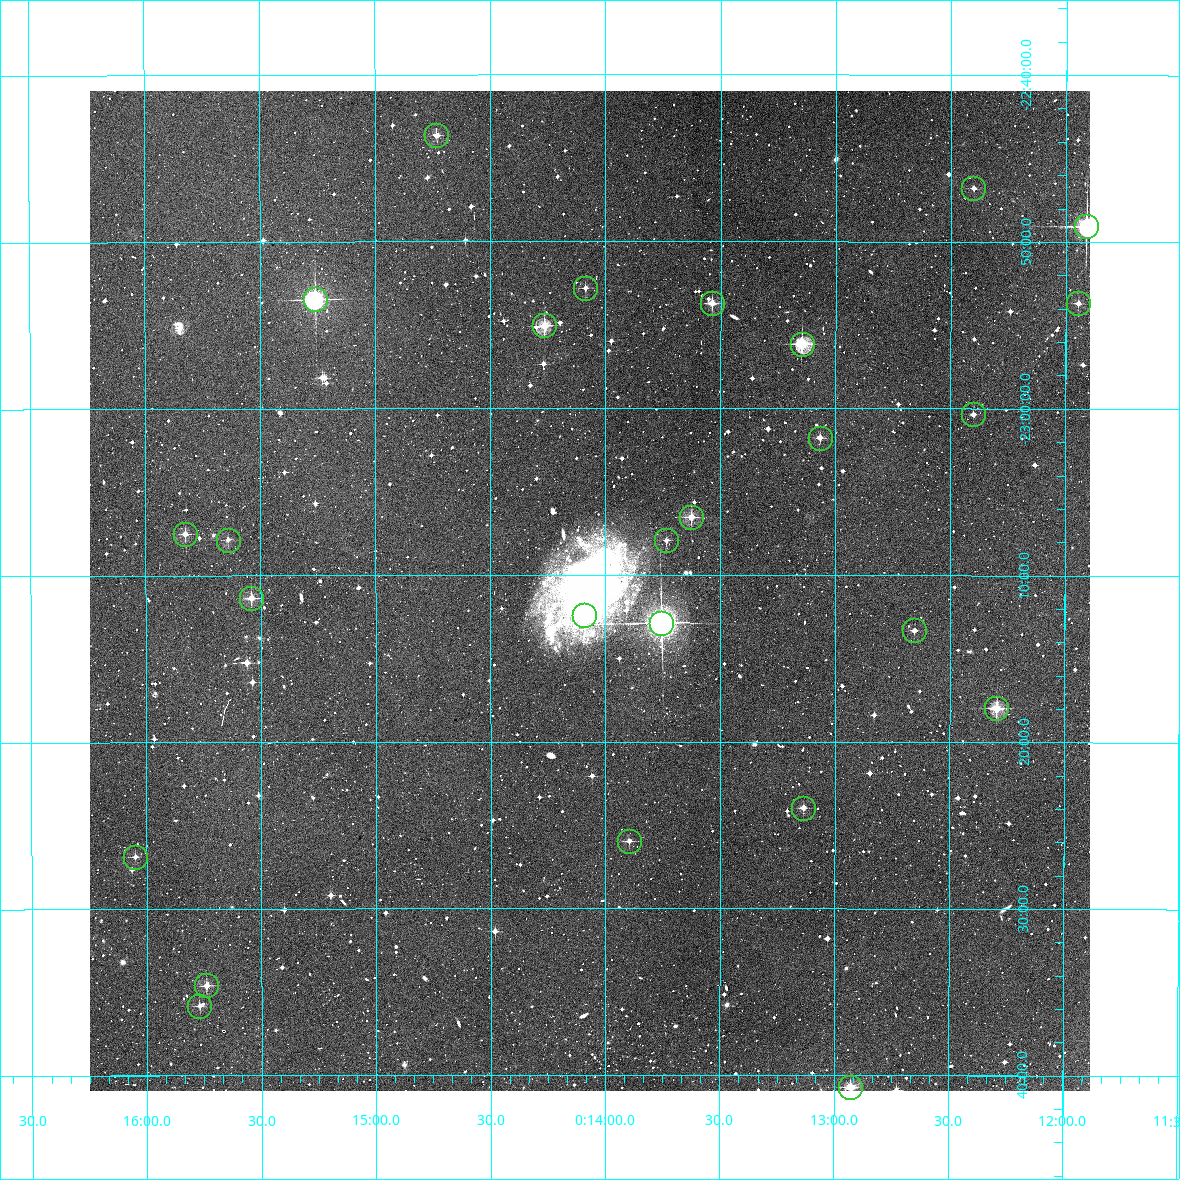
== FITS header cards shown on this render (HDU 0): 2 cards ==
NAXIS1  =                 1000 / Width of image
NAXIS2  =                 1000 / Height of image

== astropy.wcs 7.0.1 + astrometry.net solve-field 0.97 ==
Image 1000 x 1000 px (HDU 0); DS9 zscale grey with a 90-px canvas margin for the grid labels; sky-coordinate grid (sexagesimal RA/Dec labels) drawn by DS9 from the SOLVED WCS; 26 Tycho-2 reference stars matched to detected sources circled (green)
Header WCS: RA---TAN/DEC--TAN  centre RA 00:14:04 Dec -23:11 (3.52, -23.18 deg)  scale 3.6 arcsec/px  FOV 60.0' x 60.0'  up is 0 deg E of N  parity normal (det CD < 0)
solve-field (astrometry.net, Tycho-2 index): VERIFIED the header's WCS against the Tycho-2 star catalogue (verified at 4 index scales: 9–26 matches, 0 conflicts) and refined it, rather than solving blind
Solved WCS: RA---TAN-SIP/DEC--TAN-SIP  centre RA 00:14:04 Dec -23:11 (3.52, -23.18 deg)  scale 3.6 arcsec/px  FOV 60.0' x 60.0'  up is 0 deg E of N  parity normal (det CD < 0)
The solver's refit moves the header's centre by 2.3 arcsec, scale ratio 1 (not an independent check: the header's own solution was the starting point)
Tycho-2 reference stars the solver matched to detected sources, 26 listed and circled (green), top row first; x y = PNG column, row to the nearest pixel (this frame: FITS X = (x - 90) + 1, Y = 1000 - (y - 91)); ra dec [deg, ICRS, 3 dp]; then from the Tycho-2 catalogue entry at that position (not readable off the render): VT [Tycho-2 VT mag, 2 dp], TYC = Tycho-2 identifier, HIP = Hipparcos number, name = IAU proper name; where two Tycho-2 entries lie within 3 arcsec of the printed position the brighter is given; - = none
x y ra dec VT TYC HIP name
436 135 3.683 -22.727 11.34 6413-94-1 - -
973 188 3.101 -22.779 11.99 6413-92-1 - -
1086 226 2.978 -22.818 7.95 6413-100-1 964 -
585 288 3.522 -22.880 11.77 6413-440-1 - -
315 299 3.815 -22.891 8.24 6413-421-1 - -
712 303 3.384 -22.895 10.91 6413-261-1 - -
1078 303 2.986 -22.894 11.55 6413-491-1 - -
544 325 3.566 -22.917 10.31 6413-291-1 - -
802 344 3.287 -22.936 9.13 6413-698-1 1054 -
973 414 3.101 -23.006 12.29 6413-606-1 - -
820 438 3.267 -23.029 11.59 6413-987-1 - -
691 517 3.407 -23.109 10.80 6413-189-1 - -
185 534 3.957 -23.125 11.18 6413-428-1 - -
228 540 3.911 -23.131 12.25 6413-526-1 - -
666 540 3.434 -23.132 11.71 6413-935-1 - -
251 598 3.885 -23.189 10.91 6413-607-1 - -
584 615 3.523 -23.207 10.01 6413-1094-1 - -
661 623 3.440 -23.215 7.00 6413-1090-1 1102 -
914 630 3.164 -23.222 12.10 6413-412-1 - -
996 708 3.074 -23.299 10.05 6413-631-1 - -
803 808 3.284 -23.399 11.32 6413-708-1 - -
629 841 3.474 -23.433 11.85 6413-170-1 - -
135 857 4.012 -23.448 12.14 6413-967-1 - -
206 985 3.935 -23.577 11.54 6413-566-1 - -
199 1006 3.943 -23.597 12.10 6413-415-1 - -
850 1087 3.232 -23.679 10.65 6413-794-1 1034 -